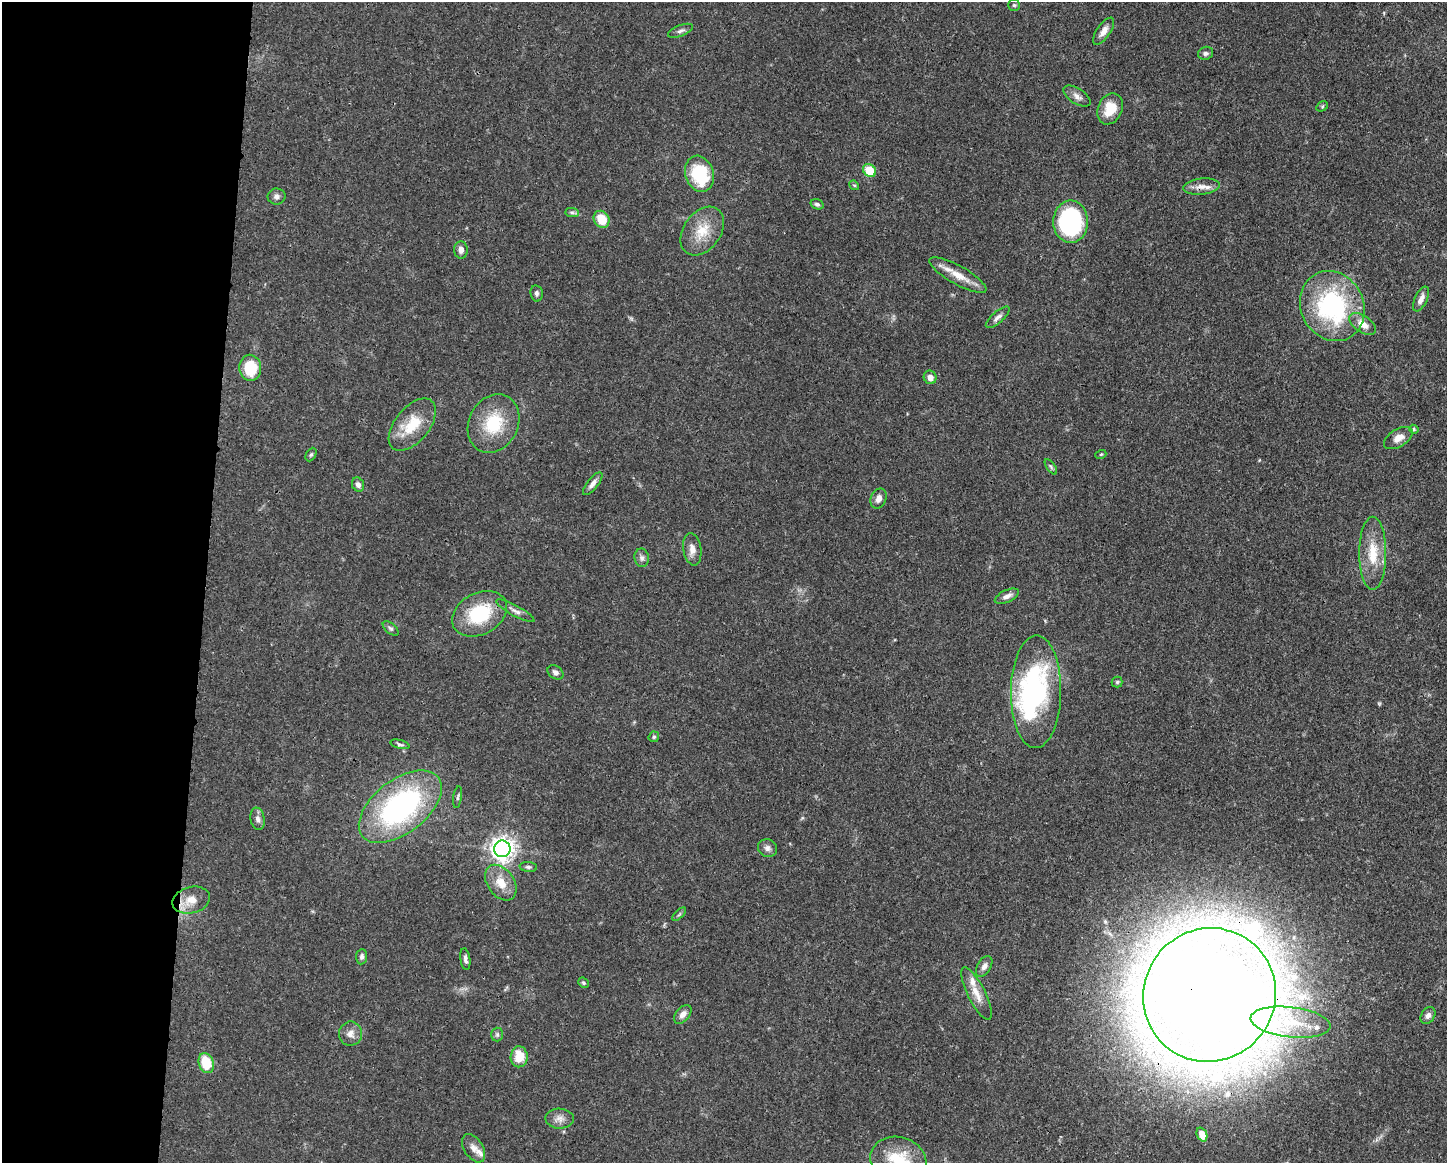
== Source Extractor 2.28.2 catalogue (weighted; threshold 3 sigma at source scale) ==
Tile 4 of 3 x 4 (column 1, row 2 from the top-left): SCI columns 113-1557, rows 2330-3490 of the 4671 x 4660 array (HDU 1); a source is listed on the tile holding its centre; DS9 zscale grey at full resolution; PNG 1449 x 1165 px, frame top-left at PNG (2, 2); each listed source drawn as its Kron ellipse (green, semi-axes under 4 px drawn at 4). Shown black and unused: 14% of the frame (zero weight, under 3 of 4 exposures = <1% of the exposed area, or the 3 px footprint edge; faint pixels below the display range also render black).
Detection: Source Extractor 2.28.2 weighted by HDU 2 'WHT'; one run over the whole footprint, this tile lists its part. Background 0.0415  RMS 0.0027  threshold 0.0123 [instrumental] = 3 sigma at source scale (4.5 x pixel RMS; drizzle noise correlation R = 1.50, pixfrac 1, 0.05/0.05 arcsec/px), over >= 5 px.
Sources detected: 79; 1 too faint to see at this stretch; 1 inside a brighter object's white glare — neither listed nor drawn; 3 inside a brighter listed object's ellipse — not listed separately; the other 74 listed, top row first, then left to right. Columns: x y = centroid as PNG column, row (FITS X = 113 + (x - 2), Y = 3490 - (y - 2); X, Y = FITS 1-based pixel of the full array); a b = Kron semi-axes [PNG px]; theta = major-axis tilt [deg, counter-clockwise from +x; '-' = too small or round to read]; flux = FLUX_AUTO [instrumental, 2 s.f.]
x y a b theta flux
1014 5 5 5 - 0.41
681 31 13 5 22 0.97
1104 31 16 6 56 2
1206 53 7 6 - 0.71
1077 96 15 7 -33 1.6
1322 106 6 4 31 0.39
1110 109 16 12 67 6
869 170 7 5 -40 9.9
700 174 18 14 -72 16
854 185 5 4 - 0.37
1201 187 18 8 5 2.4
276 196 9 8 - 1
817 204 7 5 -18 0.59
572 212 7 4 -1 0.63
602 219 9 7 -57 6.1
1071 222 21 17 90 33
702 231 27 18 54 7
461 250 8 6 -86 1.4
958 275 32 9 -29 4.9
537 293 8 6 -79 0.73
1421 299 13 6 64 1.7
1332 306 36 31 -62 41
998 317 15 5 41 1.2
1363 324 15 8 -35 3
250 368 13 11 -86 9.5
930 377 7 6 - 1.9
493 423 30 24 63 12
412 425 31 17 50 8.8
1414 429 5 4 - 0.37
1398 438 16 8 31 2.5
1101 454 5 3 - 0.28
311 455 7 5 62 0.5
1051 467 9 4 -55 0.49
593 484 14 5 51 1.4
358 485 7 6 - 1.2
879 498 10 7 66 1.7
692 549 16 9 -81 2.1
1373 553 36 13 90 8.2
642 558 9 7 -80 0.94
1007 596 13 6 24 1.5
515 611 21 5 -29 1.4
480 614 29 20 28 15
391 628 9 5 -40 0.66
555 672 9 6 -37 0.97
1117 682 5 5 - 0.44
1036 692 56 25 89 52
654 737 5 5 - 0.44
400 744 10 4 -14 0.58
458 797 11 3 82 0.45
400 807 48 26 38 57
258 819 11 7 -81 1.3
767 848 10 8 -26 1.2
502 849 8 8 - 190
528 867 9 5 -5 0.65
501 883 20 13 -55 4.6
191 900 19 13 14 4.1
679 914 8 3 45 0.43
362 957 8 5 85 0.71
465 959 11 5 -82 1
984 966 11 6 59 1.3
583 983 6 4 -43 0.46
976 993 29 8 -63 3.7
1209 995 67 65 53 1400
683 1014 11 6 50 1.6
1428 1015 9 6 56 1.2
1290 1022 40 15 -6 11
350 1034 12 11 - 1.9
497 1034 7 6 - 0.6
519 1057 10 8 88 5.4
206 1063 10 7 -70 7.9
560 1119 14 10 -3 1.9
1202 1135 7 5 -67 2.5
474 1148 16 9 -57 2
898 1160 28 23 -18 12
Overlapping masked pixels (flux is a lower limit): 1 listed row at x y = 1209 995
Isophote crosses this tile's border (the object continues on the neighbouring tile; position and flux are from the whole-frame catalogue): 1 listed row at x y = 898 1160